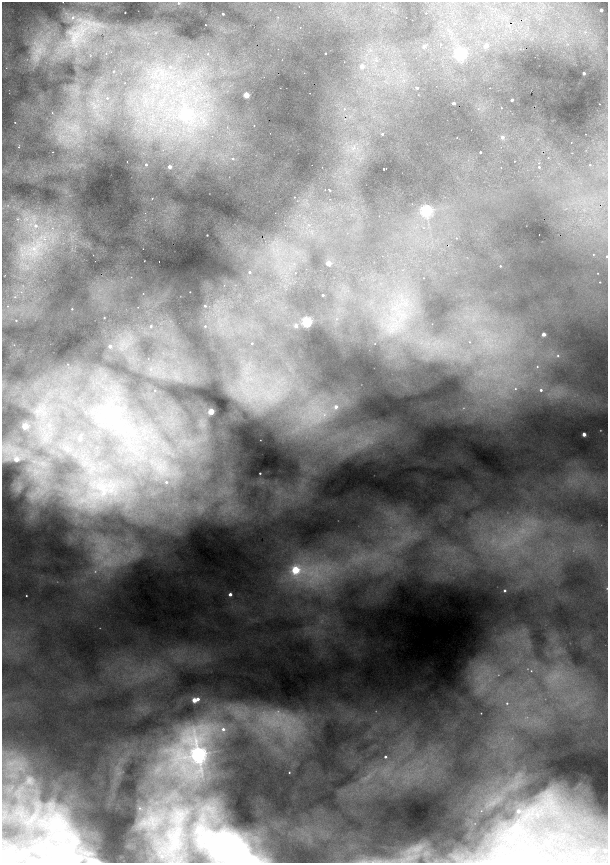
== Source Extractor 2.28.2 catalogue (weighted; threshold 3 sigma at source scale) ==
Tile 7 of 4 x 4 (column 3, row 2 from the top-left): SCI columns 2758-3968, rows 3442-5162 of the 5396 x 6882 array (HDU 1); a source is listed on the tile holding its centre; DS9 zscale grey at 2 x 2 block average (1 PNG px = mean of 2 x 2 image px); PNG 610 x 865 px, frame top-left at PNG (2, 2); no overlay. Shown black and unused: <1% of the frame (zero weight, under 2 of 4 exposures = <1% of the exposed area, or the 3 px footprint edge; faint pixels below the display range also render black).
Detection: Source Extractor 2.28.2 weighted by HDU 2 'WHT'; one run over the whole footprint, this tile lists its part. Background 0.744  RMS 0.022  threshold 0.0968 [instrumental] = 3 sigma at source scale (4.5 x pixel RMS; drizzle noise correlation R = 1.50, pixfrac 1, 0.05/0.05 arcsec/px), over >= 5 px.
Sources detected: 157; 15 too faint to see at this stretch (2 x 2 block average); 1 inside a brighter object's white glare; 6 cosmic-ray / hot-pixel residue — not listed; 3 inside a brighter listed object's ellipse — not listed separately; the other 132 listed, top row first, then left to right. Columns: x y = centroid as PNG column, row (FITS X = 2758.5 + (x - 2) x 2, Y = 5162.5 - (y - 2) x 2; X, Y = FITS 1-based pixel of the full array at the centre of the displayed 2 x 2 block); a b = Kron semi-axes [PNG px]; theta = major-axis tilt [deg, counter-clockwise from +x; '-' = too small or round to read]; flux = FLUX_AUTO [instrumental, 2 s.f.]
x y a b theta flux
63 2 2 2 - 1.6
178 3 4 3 - 7.4
383 7 2 2 - 3.3
495 9 2 2 - 1.9
601 10 2 2 - 34
125 12 2 2 - 2.7
426 13 2 2 - 5.4
223 14 2 2 - 8.5
73 17 3 3 - 7.4
205 25 2 2 - 4.3
300 27 2 2 - 2.9
482 28 2 2 - 2
449 30 7 3 -44 10
73 38 4 2 - 8.8
486 45 2 2 - 47
424 46 2 2 - 24
440 46 3 2 - 16
325 53 2 2 - 4.5
208 54 3 2 - 2.2
460 55 3 3 - 890
362 66 3 2 - 41
170 67 3 3 - 4.9
393 69 2 2 - 2.4
113 71 2 2 - 2.8
584 73 2 2 - 15
417 88 3 2 - 5.7
246 95 2 2 - 150
107 98 2 2 - 4.3
512 100 2 2 - 21
454 103 2 2 - 23
599 104 2 2 - 1.9
184 108 4 4 - 14
501 108 2 2 - 3.5
344 109 2 2 - 13
186 115 3 3 - 280
200 118 3 3 - 7.1
15 122 2 2 - 2.3
382 134 2 2 - 7
457 137 2 2 - 2
502 137 2 2 - 25
354 148 3 3 - 5.1
480 152 2 2 - 5.8
233 159 3 3 - 6.3
539 163 2 2 - 2.6
146 165 2 2 - 6.8
590 165 2 2 - 2.6
169 167 2 2 - 46
501 167 2 2 - 2.3
539 167 2 2 - 4.9
386 168 2 2 - 2.4
384 169 2 2 - 11
329 189 3 2 - 4.3
294 197 2 2 - 1.7
152 198 2 2 - 5.1
426 211 4 4 - 980
309 225 2 2 - 2.7
35 226 4 4 - 20
207 235 2 2 - 4.1
456 238 2 2 - 2.3
34 249 4 4 - 18
593 254 3 3 - 2.9
607 256 3 3 - 5.8
144 261 2 2 - 2.5
328 263 2 2 - 93
500 266 2 2 - 4.8
249 272 2 2 - 6.1
295 273 2 2 - 6.8
598 273 2 2 - 2.2
5 275 2 2 - 2
423 278 2 2 - 1.5
600 282 2 2 - 2.9
190 292 2 2 - 1.6
322 295 2 2 - 10
8 306 2 2 - 3.5
205 306 2 2 - 5.1
72 309 2 2 - 3.6
104 318 2 2 - 3
336 319 3 3 - 4.2
16 320 3 3 - 4.1
399 320 7 2 77 10
306 322 3 3 - 850
151 326 3 3 - 8.3
205 326 2 2 - 3.4
296 326 3 3 - 23
390 331 4 3 - 8.9
543 334 2 2 - 50
469 342 2 2 - 1.8
252 343 2 2 - 4.6
375 344 2 2 - 1.5
110 346 2 2 - 26
558 356 3 3 - 4.3
68 364 3 3 - 3.6
537 367 2 2 - 2.9
150 369 4 3 - 6.4
515 389 3 3 - 5
155 390 2 2 - 2.3
541 390 3 3 - 13
336 407 3 3 - 26
211 411 3 3 - 170
112 415 5 4 - 52
25 426 3 3 - 140
584 434 2 2 - 51
81 435 3 2 - 6.4
79 439 2 2 - 42
16 459 3 3 - 64
260 473 2 2 - 4.6
166 482 4 4 - 11
103 493 5 5 - 15
295 570 6 4 0 390
505 591 2 2 - 11
230 594 2 2 - 30
26 596 2 2 - 3.2
531 671 2 2 - 2
198 699 3 3 - 19
194 700 2 2 - 130
507 703 3 2 - 4
481 713 2 2 - 2
223 729 3 3 - 13
198 754 13 6 -72 2200
385 757 2 2 - 9.7
289 772 2 2 - 3.3
139 808 3 2 - 2.8
481 811 3 2 - 2.4
518 811 2 2 - 23
537 815 3 2 - 3.9
60 823 43 33 -61 510
174 841 22 14 -65 130
236 844 35 22 -28 460
592 851 2 2 - 37
605 851 2 2 - 14
162 856 3 3 - 8.4
512 858 2 2 - 23
Isophote crosses this tile's border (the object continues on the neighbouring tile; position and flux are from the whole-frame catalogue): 3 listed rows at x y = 63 2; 607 256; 236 844
Diffuse or blended objects may show on this block-average render without a row.